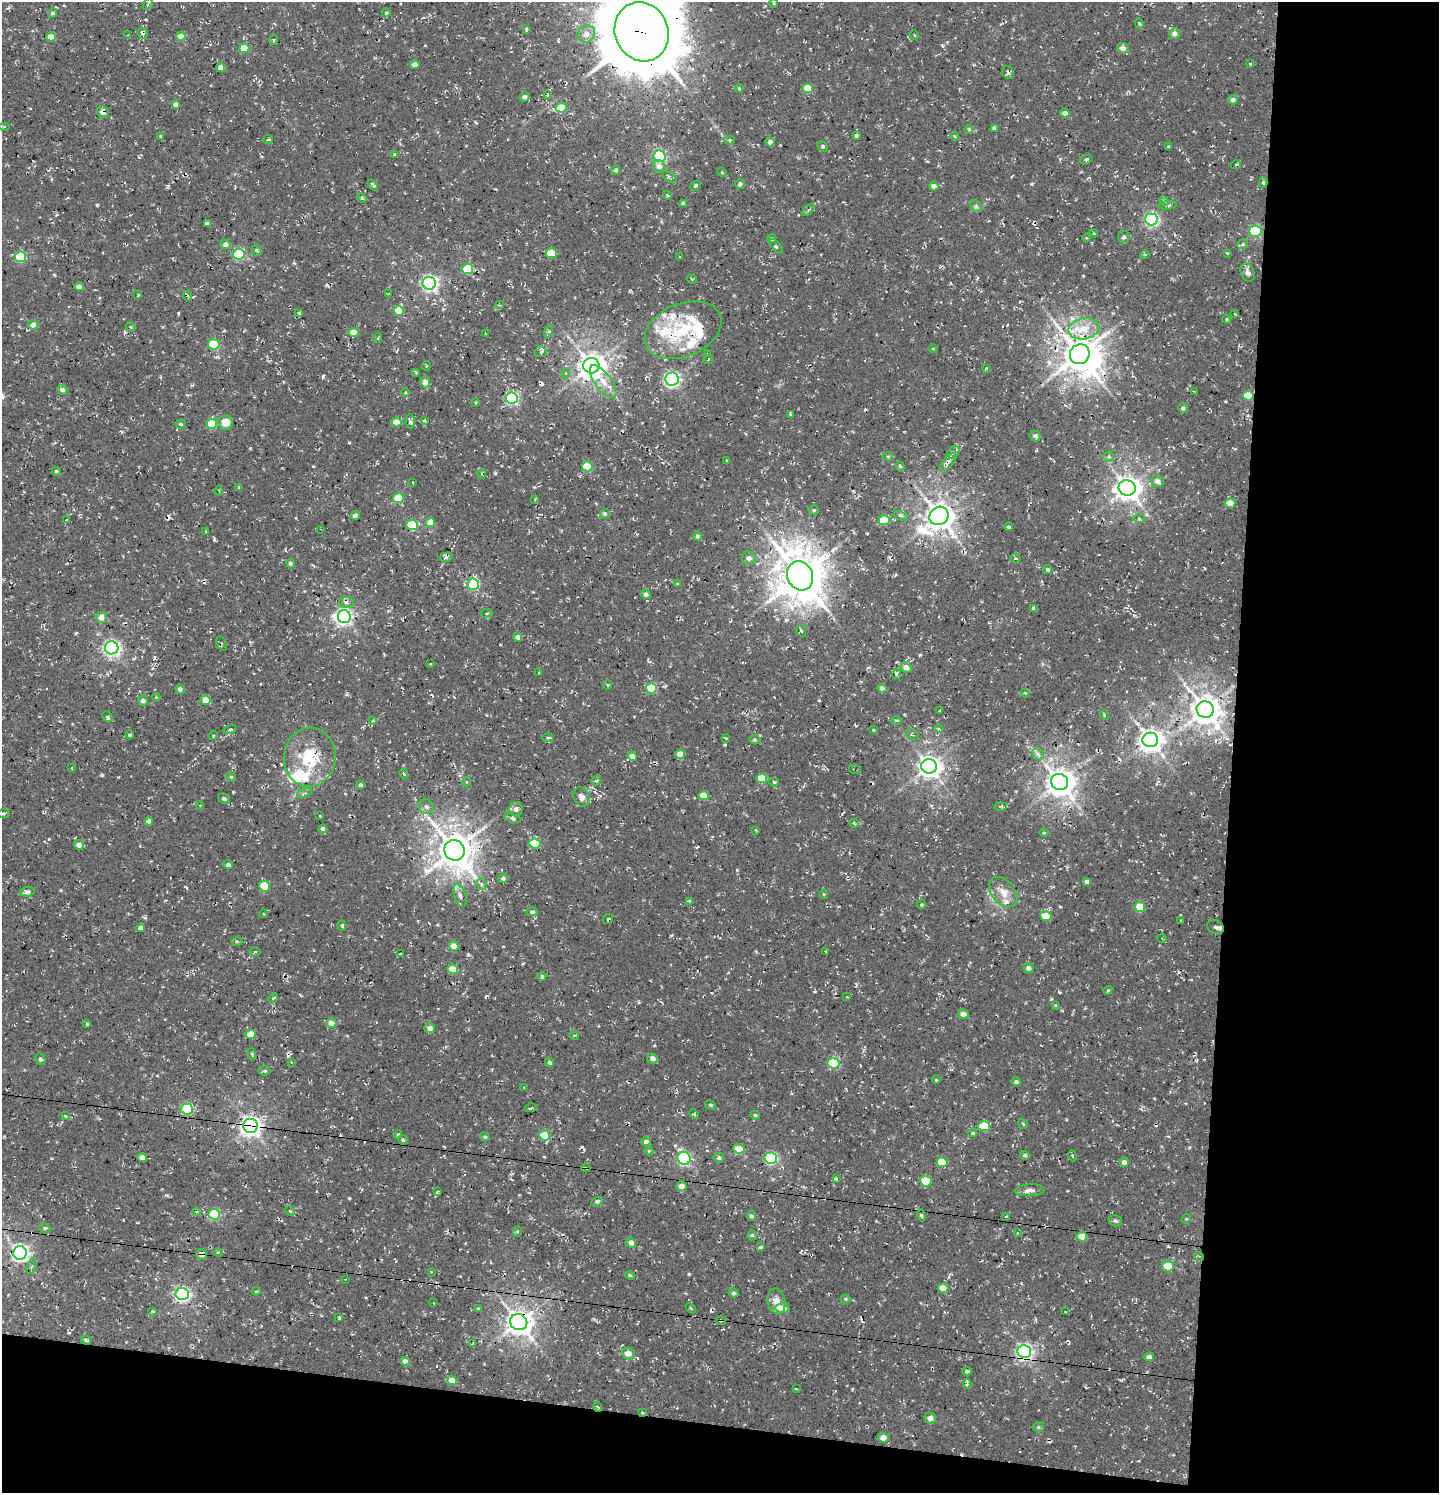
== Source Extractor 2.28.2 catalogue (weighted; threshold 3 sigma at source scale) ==
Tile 9 of 3 x 3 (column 3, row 3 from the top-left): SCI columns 3175-4611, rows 131-1621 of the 4854 x 4739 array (HDU 1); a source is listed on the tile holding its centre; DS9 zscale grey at full resolution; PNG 1441 x 1495 px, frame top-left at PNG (2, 2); each listed source drawn as its Kron ellipse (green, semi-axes under 4 px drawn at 4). Shown black and unused: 19% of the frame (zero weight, under 3 of 4 exposures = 8% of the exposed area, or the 3 px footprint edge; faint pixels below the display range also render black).
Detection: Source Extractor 2.28.2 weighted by HDU 2 'WHT'; one run over the whole footprint, this tile lists its part. Background 0.00314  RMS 0.0023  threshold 0.0103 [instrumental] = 3 sigma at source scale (4.5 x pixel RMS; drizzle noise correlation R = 1.50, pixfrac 1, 0.0396/0.0396 arcsec/px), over >= 5 px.
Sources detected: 412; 2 inside a brighter object's white glare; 23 cosmic-ray / hot-pixel residue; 2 long thin detections or spike segments (spike, bleed or trail) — neither listed nor drawn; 11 inside a brighter listed object's ellipse — not listed separately; the other 374 listed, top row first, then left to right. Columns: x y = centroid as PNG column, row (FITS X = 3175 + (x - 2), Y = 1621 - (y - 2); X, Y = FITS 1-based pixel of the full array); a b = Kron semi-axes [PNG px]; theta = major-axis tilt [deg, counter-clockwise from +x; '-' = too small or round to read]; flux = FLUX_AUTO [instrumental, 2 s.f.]
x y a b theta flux
774 3 5 3 - 0.25
148 4 6 4 59 0.48
53 13 5 4 - 0.53
386 13 4 3 - 0.22
1139 23 5 4 - 0.42
526 29 4 2 - 0.35
642 32 30 26 -66 2400
142 33 6 5 - 0.78
1175 33 5 5 - 1.2
586 34 9 8 - 1.7
127 35 3 2 - 0.16
914 35 5 3 - 0.19
181 36 5 4 - 2.6
51 37 4 4 - 3.4
273 40 5 3 - 0.23
244 48 5 5 - 3.8
1123 48 6 5 - 1.3
415 64 4 4 - 1.2
1250 64 3 2 - 0.26
221 68 4 4 - 1.8
1008 73 7 5 -62 0.54
739 88 4 4 - 0.27
808 88 5 4 - 5.6
547 95 3 3 - 0.18
524 97 5 4 - 0.98
1233 100 5 4 - 0.82
176 105 4 4 - 1.3
561 108 5 5 - 5.2
103 112 6 5 - 1.3
1065 113 4 4 - 1.7
4 127 5 3 - 0.27
994 128 4 4 - 0.83
969 129 4 4 - 0.42
856 135 4 4 - 0.48
160 136 4 3 - 0.24
955 137 4 3 - 0.27
268 140 5 3 - 0.31
730 140 5 4 - 0.31
770 142 4 4 - 1.2
822 147 6 5 - 0.52
1169 147 3 3 - 0.39
395 155 4 3 - 0.5
660 156 6 5 - 33
1086 160 6 4 18 0.39
1236 164 5 3 - 0.31
659 166 6 6 - 1.1
616 170 4 4 - 0.56
722 172 5 4 - 0.28
669 177 8 4 -38 0.38
1263 183 5 4 - 0.38
740 184 4 4 - 0.78
373 185 6 3 -54 0.4
696 186 6 3 39 0.4
934 186 5 4 - 0.99
667 195 4 3 - 0.26
362 198 5 4 - 0.33
1164 201 5 4 - 0.38
683 203 4 4 - 0.74
1168 205 9 3 5 0.41
976 206 6 5 - 0.45
808 210 7 3 43 0.37
1151 219 6 6 - 47
207 223 4 3 - 0.71
1255 231 6 5 - 26
1094 233 4 4 - 0.21
1124 237 6 6 - 0.75
1086 238 4 3 - 0.2
772 239 4 4 - 0.49
225 244 5 5 - 0.92
1243 244 6 4 37 0.37
776 246 9 3 -52 0.34
256 250 5 5 - 0.33
551 253 5 5 - 4.3
1227 253 3 3 - 0.22
239 254 6 5 - 23
1145 255 4 3 - 0.33
20 257 5 5 - 17
680 257 4 2 - 0.18
468 269 5 5 - 12
1247 272 9 6 -68 1
692 279 5 3 - 0.23
429 283 6 6 - 62
79 287 4 4 - 1.9
388 293 3 2 - 0.19
138 294 4 3 - 0.28
188 296 5 3 - 0.26
499 305 4 4 - 0.33
399 311 5 5 - 6.9
299 313 3 2 - 0.25
1235 314 4 3 - 0.2
1227 319 4 4 - 0.27
33 325 5 4 - 2
131 327 5 4 - 0.32
1084 329 15 10 12 4.6
683 330 40 26 23 14
549 331 6 4 73 0.37
354 333 5 4 - 3.5
485 333 3 2 - 0.26
378 338 5 3 - 0.28
214 344 5 5 - 13
933 349 4 3 - 0.19
541 352 6 5 - 0.49
708 354 3 2 - 0.24
1080 354 10 9 - 540
708 359 5 2 - 0.18
426 366 4 4 - 0.27
591 366 8 7 - 280
987 368 4 2 - 0.2
416 372 4 3 - 0.33
565 373 5 3 - 0.24
672 379 7 6 - 58
425 382 5 5 - 2
603 382 19 8 -54 3.1
62 390 5 4 - 0.89
1194 391 4 2 - 0.22
405 393 4 3 - 0.27
1248 396 5 5 - 4.6
512 398 6 5 - 35
476 402 3 2 - 0.25
1183 408 5 4 - 0.6
791 414 4 3 - 0.31
424 420 4 3 - 0.29
410 421 7 4 -85 0.64
397 422 5 4 - 3.5
226 423 7 7 - 2.8
181 424 5 4 - 0.4
212 424 5 5 - 9.2
1035 436 6 5 - 0.73
953 452 7 5 50 0.74
888 456 5 3 - 0.28
1109 457 5 5 - 0.46
726 460 4 2 - 0.16
948 462 11 5 48 1
587 466 5 5 - 9.7
900 466 4 4 - 0.38
56 471 4 4 - 0.41
482 474 5 3 - 0.25
1157 481 6 5 - 1.1
413 482 4 2 - 0.18
239 487 4 4 - 0.24
1127 488 8 7 - 220
219 491 4 2 - 0.18
398 498 5 5 - 7.3
535 499 3 2 - 0.2
1230 503 5 4 - 2.8
814 510 5 4 - 0.36
605 514 5 4 - 0.5
355 516 4 4 - 1.5
901 516 7 4 -25 0.45
939 516 10 8 38 300
1139 519 6 4 -2 0.34
66 520 3 2 - 0.13
884 520 5 5 - 7.3
430 522 5 4 - 2.7
412 525 6 5 - 13
1009 527 4 4 - 0.44
321 529 3 3 - 0.18
206 532 4 3 - 0.22
697 536 5 4 - 0.77
446 557 6 4 22 0.79
749 558 7 6 - 0.87
1016 558 5 3 - 0.3
290 563 4 4 - 0.68
1048 569 4 4 - 0.47
800 576 15 12 -66 850
473 584 6 5 - 21
677 584 4 3 - 0.22
646 594 5 4 - 0.95
347 603 7 5 -3 0.65
1034 608 4 4 - 0.83
486 613 6 3 8 0.3
101 617 5 5 - 1.9
344 617 6 6 - 71
801 630 6 4 -73 0.45
518 637 4 4 - 1.1
222 643 8 2 -68 0.22
112 648 7 6 - 72
430 664 2 2 - 0.21
906 667 6 5 - 1.9
539 673 3 3 - 0.19
897 674 5 3 - 0.33
607 685 4 3 - 0.21
651 688 5 5 - 9.2
882 688 4 4 - 1.2
180 689 4 4 - 0.8
1025 693 4 4 - 0.31
156 697 4 3 - 0.22
143 700 5 5 - 1.2
205 700 5 4 - 4.1
1205 710 9 8 - 330
940 711 4 2 - 0.23
1104 715 5 3 - 0.19
107 717 6 3 -50 0.36
373 720 3 3 - 0.19
896 720 5 2 - 0.32
230 729 7 3 18 0.42
939 729 4 3 - 0.31
873 730 4 3 - 0.21
130 735 4 3 - 0.28
213 735 5 3 - 0.2
912 735 7 5 -34 0.37
548 738 6 4 2 0.36
726 738 4 2 - 0.27
755 740 5 3 - 0.27
1150 740 8 7 - 190
680 754 4 4 - 3
1038 754 6 5 - 0.69
632 756 5 4 - 1.8
310 757 30 26 87 11
929 766 8 7 - 170
72 768 4 3 - 0.26
855 769 6 2 -11 0.19
404 774 5 3 - 0.27
231 777 5 4 - 0.29
762 778 5 5 - 5.4
596 781 5 4 - 0.37
466 782 4 3 - 0.2
774 782 5 3 - 0.36
1060 782 9 8 - 300
360 785 4 4 - 0.63
304 793 7 4 23 0.54
704 795 5 4 - 3.8
582 797 10 7 -66 1.4
224 799 6 4 -28 0.68
200 805 4 3 - 0.35
1000 806 6 3 0 0.27
426 807 7 7 - 0.87
516 809 7 6 - 0.89
4 813 6 3 2 0.27
320 816 3 3 - 0.17
512 818 9 3 -19 0.56
149 821 4 4 - 0.93
854 823 4 2 - 0.27
323 829 4 4 - 1.2
756 830 3 2 - 0.21
1044 833 4 3 - 0.22
535 844 5 5 - 10
79 845 5 4 - 1.4
454 850 10 10 - 500
228 864 5 4 - 0.61
503 878 5 4 - 0.69
1087 881 4 4 - 0.79
481 884 6 5 - 0.46
264 886 5 5 - 7.6
27 892 7 4 10 0.78
1003 892 17 11 -50 2.7
824 894 4 4 - 0.24
460 895 12 5 -73 0.94
689 901 3 3 - 0.2
922 904 4 4 - 0.36
1140 907 5 5 - 5.9
532 912 5 4 - 0.53
264 914 4 3 - 0.18
1046 916 5 5 - 4.3
608 919 6 3 44 0.4
1181 920 3 2 - 0.25
342 926 5 3 - 0.41
1216 927 8 6 -24 1.1
140 928 4 4 - 1.1
1162 938 4 3 - 0.22
237 941 5 3 - 0.27
454 946 4 4 - 3.2
826 951 3 3 - 0.29
255 952 5 3 - 0.24
400 954 3 2 - 0.25
1028 968 5 4 - 0.94
453 969 5 4 - 4.3
542 976 4 4 - 0.44
1108 990 4 3 - 0.24
847 997 3 2 - 0.19
273 998 5 4 - 0.29
1055 1005 3 3 - 0.2
963 1014 5 4 - 1.8
331 1023 5 4 - 1.7
87 1024 4 3 - 0.43
430 1028 5 5 - 1.2
251 1034 5 4 - 5.3
574 1035 5 3 - 0.21
252 1054 5 3 - 0.25
652 1058 5 4 - 1.5
40 1059 6 4 -56 0.59
291 1062 3 3 - 0.27
549 1063 5 4 - 0.46
834 1063 6 5 - 15
265 1071 6 4 0 0.37
936 1080 4 3 - 0.18
1016 1082 5 4 - 0.57
524 1087 3 2 - 0.13
710 1105 6 3 -28 0.35
531 1108 6 2 12 0.26
187 1109 6 5 - 20
694 1114 5 3 - 0.31
755 1115 4 4 - 0.42
65 1116 4 4 - 0.21
1023 1124 5 3 - 0.23
250 1126 7 7 - 140
984 1126 6 5 - 9
973 1133 4 3 - 0.38
398 1134 4 3 - 0.24
544 1136 5 5 - 7.4
485 1137 5 4 - 0.36
403 1140 5 4 - 0.4
646 1142 5 4 - 0.81
739 1149 5 5 - 4.4
649 1150 5 4 - 0.36
1025 1155 5 4 - 0.49
1072 1156 6 4 -69 0.35
142 1158 5 4 - 1.8
684 1158 7 6 - 39
719 1158 5 5 - 0.56
771 1158 6 6 - 31
942 1162 5 5 - 6.3
1124 1162 5 4 - 1
586 1168 4 3 - 0.27
836 1179 3 2 - 0.28
926 1181 6 5 - 7.1
682 1186 5 4 - 2.3
1030 1190 15 6 3 1.1
437 1191 4 2 - 0.24
597 1201 5 4 - 0.57
290 1211 5 3 - 0.23
197 1212 4 3 - 0.27
214 1214 6 5 - 16
921 1215 6 4 -74 0.5
751 1216 5 4 - 0.58
1006 1216 3 3 - 0.25
1186 1219 5 4 - 0.23
1115 1221 6 5 - 0.47
45 1228 6 4 -21 0.42
517 1231 5 3 - 0.27
1017 1233 4 3 - 0.4
752 1235 5 4 - 0.44
1082 1237 5 4 - 5.2
631 1243 5 5 - 1.3
761 1247 4 4 - 0.31
20 1253 7 6 - 92
218 1253 5 3 - 0.23
201 1254 5 5 - 1.6
1199 1256 5 3 - 0.31
31 1266 8 2 69 0.24
1168 1266 6 5 - 3.7
431 1272 2 2 - 0.2
630 1275 5 4 - 0.35
345 1279 2 2 - 0.22
943 1288 5 4 - 4.3
256 1291 4 3 - 0.3
733 1293 5 4 - 0.53
182 1294 6 6 - 62
846 1299 5 4 - 0.32
776 1301 12 9 -80 2.1
433 1303 2 2 - 0.19
478 1308 3 3 - 0.3
691 1308 6 2 -45 0.2
782 1308 7 5 -3 3.4
153 1311 4 3 - 0.22
1066 1312 3 2 - 0.3
339 1318 3 3 - 0.24
721 1320 5 3 - 0.24
519 1322 9 8 - 240
86 1340 5 3 - 0.55
473 1343 4 2 - 0.16
1024 1352 7 6 - 66
628 1353 6 5 - 2
1149 1357 5 4 - 1.3
405 1361 5 4 - 1.3
967 1371 4 3 - 0.53
452 1381 5 4 - 3.1
967 1384 5 3 - 0.47
796 1389 4 2 - 0.32
598 1407 5 3 - 0.21
642 1413 4 3 - 0.29
930 1418 6 5 - 1.6
1039 1427 5 4 - 0.34
883 1438 5 4 - 2.6
Overlapping masked pixels (flux is a lower limit): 19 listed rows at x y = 642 32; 103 112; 1080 354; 1248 396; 948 462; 800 576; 310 757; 855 769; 454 850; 250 1126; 586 1168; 201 1254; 1199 1256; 721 1320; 519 1322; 86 1340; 1024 1352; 598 1407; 642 1413
Isophote crosses this tile's border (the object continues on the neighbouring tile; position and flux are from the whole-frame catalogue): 1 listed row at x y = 642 32
Unlisted compact peaks at least as high as the median listed source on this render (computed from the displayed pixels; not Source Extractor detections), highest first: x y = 349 1198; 689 1274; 495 473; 1031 184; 166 1195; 1083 276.